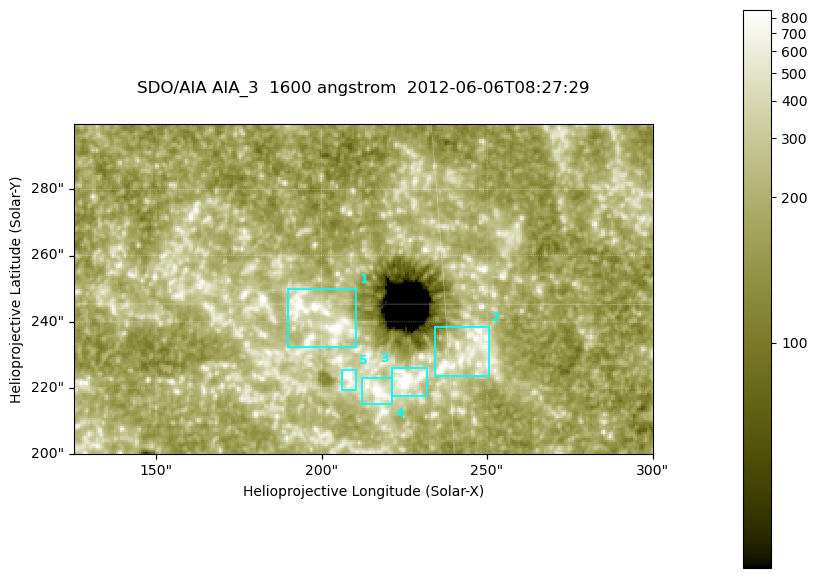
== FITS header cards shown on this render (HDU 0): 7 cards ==
TELESCOP= 'SDO/AIA '
INSTRUME= 'AIA_3   '
WAVELNTH=                 1600
WAVEUNIT= 'angstrom'
DATE-OBS= '2012-06-06T08:27:29.12'
CTYPE1  = 'HPLN-TAN'
CTYPE2  = 'HPLT-TAN'

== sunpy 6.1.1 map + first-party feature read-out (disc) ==
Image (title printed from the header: SDO/AIA AIA_3  1600 angstrom  2012-06-06T08:27:29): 287 x 164 px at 0.609 arcsec/px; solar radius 946 arcsec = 1552 px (partial field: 0.6% of the solar disc is inside the frame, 100% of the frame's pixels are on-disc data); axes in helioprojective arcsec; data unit not stated in the header (colour bar unlabelled)
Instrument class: DISC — disc imager (sunpy class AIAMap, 1600 A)
Bright regions (active regions / flare kernels): reference = the on-disc median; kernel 3 px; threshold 5 sigma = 338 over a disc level ~185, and >= 1.15x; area >= 47 px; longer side >= 3 px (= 1.8 arcsec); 5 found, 5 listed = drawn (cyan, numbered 1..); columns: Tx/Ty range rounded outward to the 2 arcsec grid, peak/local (2 s.f.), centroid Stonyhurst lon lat
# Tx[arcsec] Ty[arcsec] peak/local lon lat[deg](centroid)
1 190..212 232..250 5.3 +13 +15
2 234..252 224..240 5.8 +15 +14
3 220..232 216..226 8.1 +14 +14
4 212..222 214..224 6.4 +14 +13
5 206..212 218..226 7.7 +13 +14